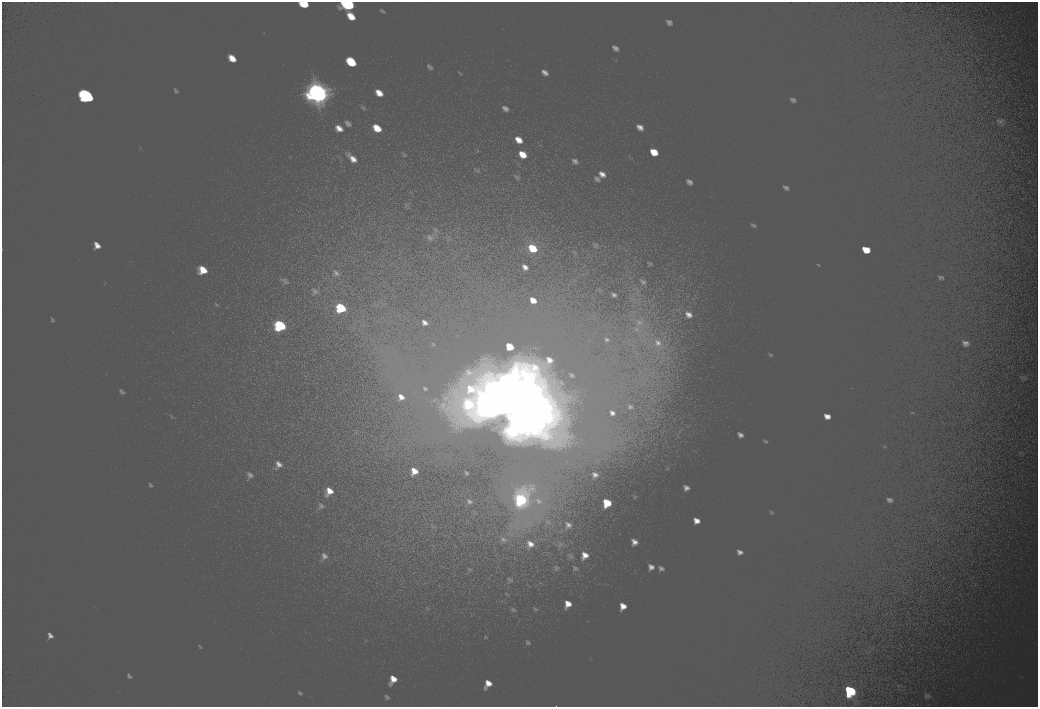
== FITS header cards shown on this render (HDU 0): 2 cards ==
NAXIS1  =                 2072
NAXIS2  =                 1410

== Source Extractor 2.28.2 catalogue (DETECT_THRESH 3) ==
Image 2072 x 1410 px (HDU 0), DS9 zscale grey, zoomed out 1/2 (1 PNG px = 2 x 2 image px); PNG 1040 x 709 px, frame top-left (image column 1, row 1410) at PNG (2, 2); no overlay
Background 100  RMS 30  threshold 90.4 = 3 sigma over >= 5 px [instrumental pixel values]
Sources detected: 14; all 14 listed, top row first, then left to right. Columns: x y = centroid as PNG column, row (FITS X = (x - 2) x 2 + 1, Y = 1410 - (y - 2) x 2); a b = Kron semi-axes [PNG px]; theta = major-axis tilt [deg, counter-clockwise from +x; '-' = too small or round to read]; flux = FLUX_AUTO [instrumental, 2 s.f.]
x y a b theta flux
304 3 7 5 -15 13000
347 4 13 8 -14 40000
351 62 10 4 -40 18000
317 93 22 16 -38 140000
87 96 14 10 -52 56000
532 248 6 4 -49 12000
341 308 10 6 -47 26000
280 325 12 8 -46 37000
492 395 18 16 -31 160000
483 400 13 11 -45 65000
520 402 34 26 35 460000
521 499 11 10 - 43000
607 503 6 5 - 12000
850 691 11 9 -26 35000
At the frame edge (FLAGS 8, measured only in part): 2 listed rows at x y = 304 3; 347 4